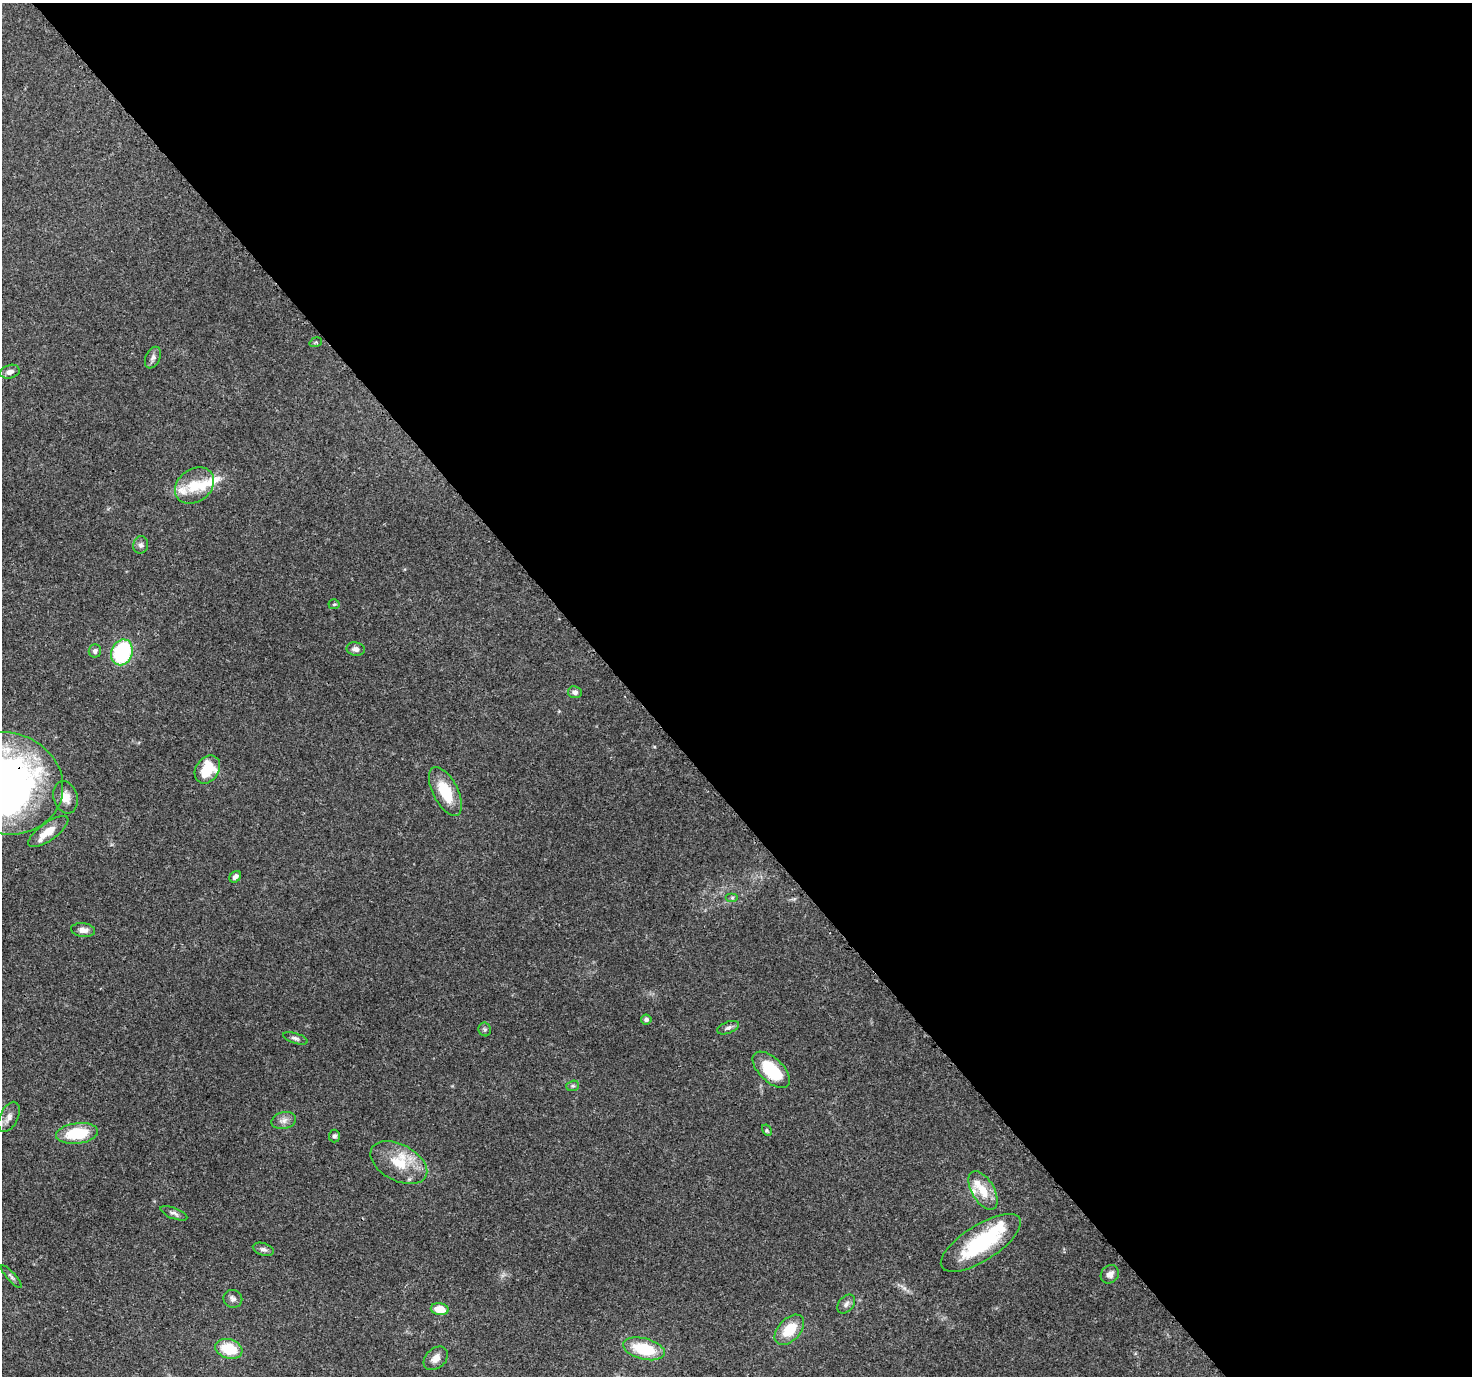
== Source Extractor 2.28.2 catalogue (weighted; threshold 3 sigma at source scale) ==
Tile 8 of 4 x 4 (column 4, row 2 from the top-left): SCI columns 4526-5995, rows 3004-4377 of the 6116 x 6065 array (HDU 1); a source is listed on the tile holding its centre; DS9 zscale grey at full resolution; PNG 1474 x 1378 px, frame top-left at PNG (2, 3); each listed source drawn as its Kron ellipse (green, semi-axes under 4 px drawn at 4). Shown black and unused: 57% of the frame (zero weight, under 3 of 4 exposures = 9% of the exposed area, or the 3 px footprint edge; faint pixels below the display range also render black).
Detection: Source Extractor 2.28.2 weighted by HDU 2 'WHT'; one run over the whole footprint, this tile lists its part. Background 0.151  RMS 0.0043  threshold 0.0194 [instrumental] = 3 sigma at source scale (4.5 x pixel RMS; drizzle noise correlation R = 1.50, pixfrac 1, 0.0396/0.0396 arcsec/px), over >= 5 px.
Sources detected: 51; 1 inside a brighter object's white glare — neither listed nor drawn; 7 inside a brighter listed object's ellipse — not listed separately; the other 43 listed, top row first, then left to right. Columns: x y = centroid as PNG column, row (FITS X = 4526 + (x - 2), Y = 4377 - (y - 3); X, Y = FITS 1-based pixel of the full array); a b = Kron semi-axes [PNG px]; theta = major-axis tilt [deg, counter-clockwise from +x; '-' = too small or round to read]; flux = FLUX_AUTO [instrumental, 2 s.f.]
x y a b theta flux
316 342 6 4 17 0.6
153 358 11 7 66 1.7
10 372 10 6 16 2.1
194 485 21 16 36 10
141 545 9 7 75 1.5
334 604 5 5 - 0.57
356 649 9 7 -12 1.6
95 651 6 6 - 1.4
122 652 13 10 69 41
575 692 7 6 - 1.6
207 769 15 11 56 14
6 783 57 50 -15 260
445 791 27 12 -63 15
65 797 16 12 -73 5
48 831 24 8 35 6.6
235 877 6 5 - 1.8
732 898 6 4 0 0.65
83 930 12 7 -6 2.4
646 1019 5 5 - 1.4
728 1028 11 5 21 1.5
485 1029 7 6 - 0.87
295 1038 13 5 -18 1.3
771 1070 23 12 -44 20
573 1086 6 5 - 0.78
9 1117 16 9 64 3.6
284 1120 12 8 12 2.4
767 1130 6 4 -61 0.56
77 1133 21 10 7 18
334 1136 6 5 - 1
399 1163 31 18 -28 14
983 1190 21 11 -60 8.7
174 1213 14 5 -22 1.5
981 1243 46 18 32 35
263 1249 11 6 -19 1.4
1110 1274 10 8 47 2.6
11 1277 15 4 -48 1.1
233 1299 9 9 - 1.6
846 1304 10 7 51 1.8
440 1309 9 6 -7 7.1
789 1330 18 11 46 11
229 1349 14 9 -16 15
644 1349 21 10 -14 18
436 1358 14 10 42 3.5
Overlapping masked pixels (flux is a lower limit): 1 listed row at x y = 6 783
Isophote crosses this tile's border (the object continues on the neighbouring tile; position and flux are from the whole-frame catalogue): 1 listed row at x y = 6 783